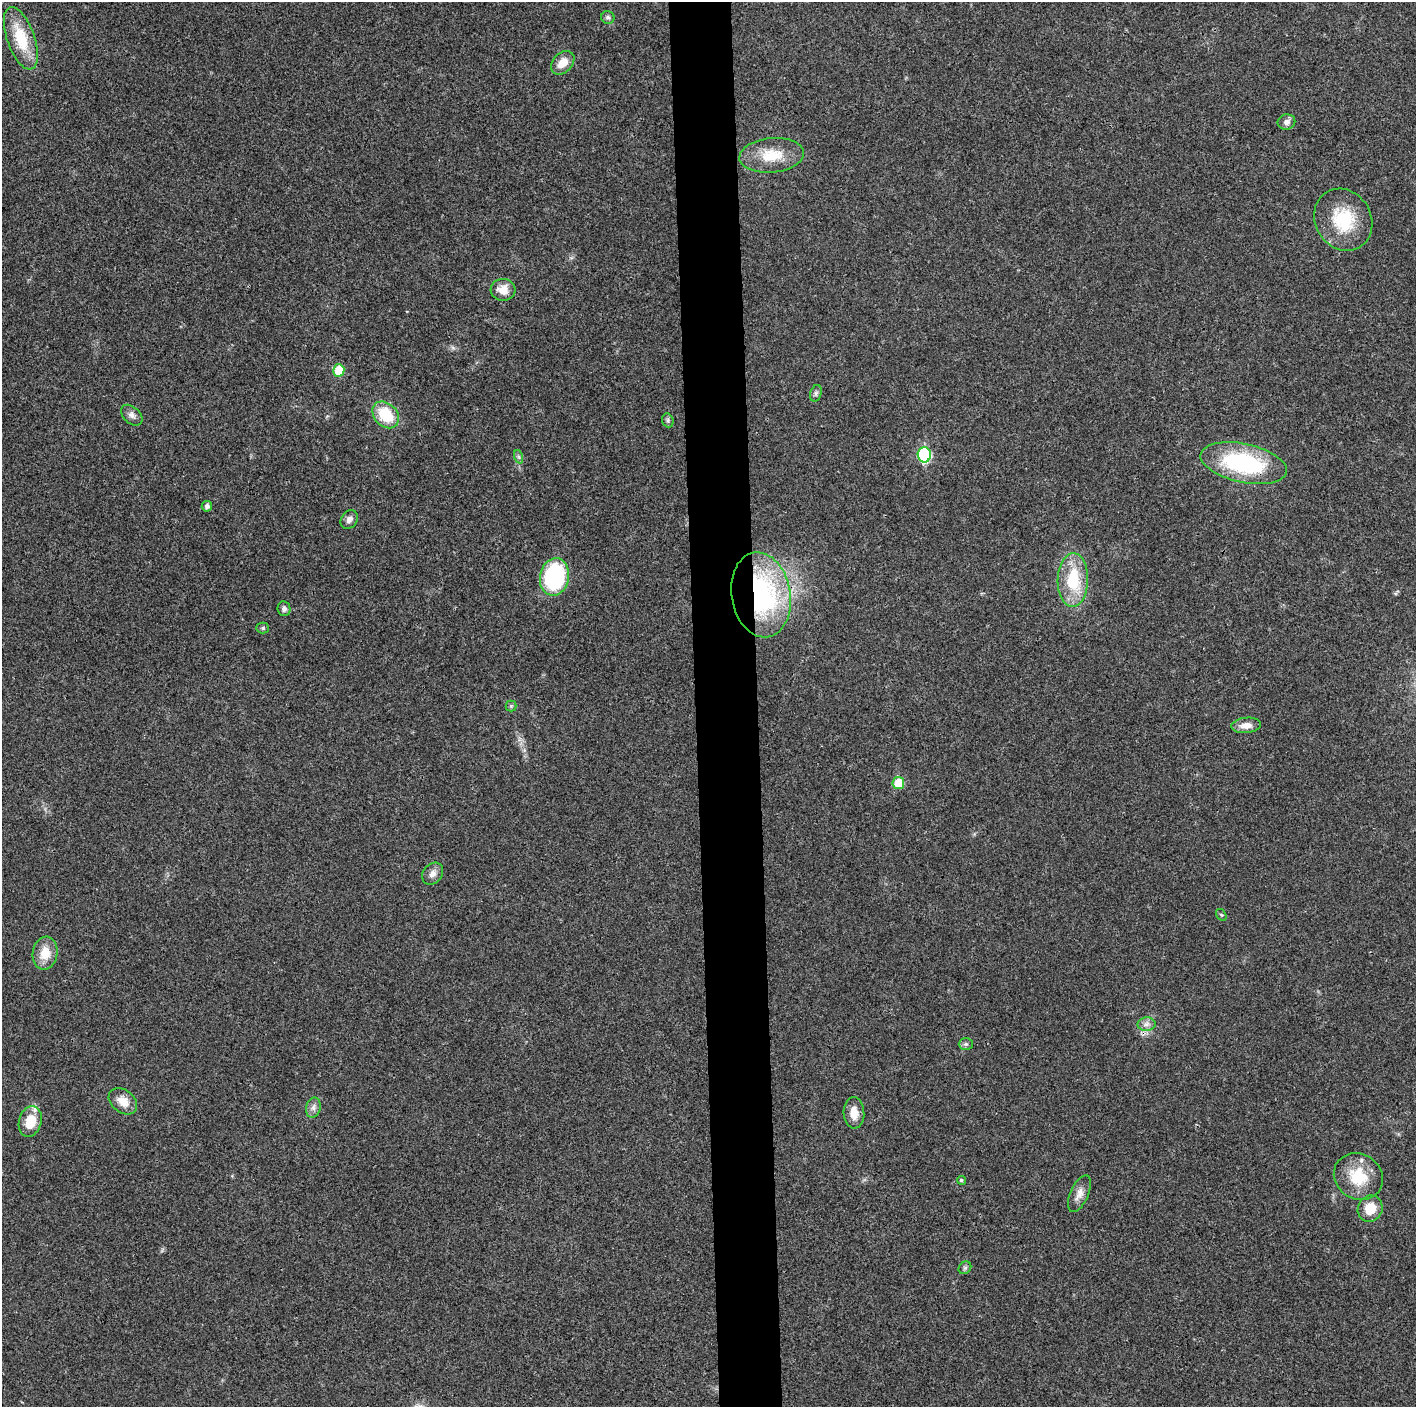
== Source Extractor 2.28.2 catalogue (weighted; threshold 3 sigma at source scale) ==
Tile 5 of 3 x 3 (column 2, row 2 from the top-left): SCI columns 1415-2828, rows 1411-2815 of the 4243 x 4223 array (HDU 1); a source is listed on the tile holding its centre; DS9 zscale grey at full resolution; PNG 1418 x 1409 px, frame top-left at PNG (2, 2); each listed source drawn as its Kron ellipse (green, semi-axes under 4 px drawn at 4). Shown black and unused: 4% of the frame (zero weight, under 3 of 4 exposures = <1% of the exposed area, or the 3 px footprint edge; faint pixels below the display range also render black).
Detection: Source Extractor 2.28.2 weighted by HDU 2 'WHT'; one run over the whole footprint, this tile lists its part. Background 0.0189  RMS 0.0039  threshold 0.0175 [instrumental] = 3 sigma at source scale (4.5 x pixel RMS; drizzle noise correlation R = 1.50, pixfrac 1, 0.05/0.05 arcsec/px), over >= 5 px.
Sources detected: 40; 1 inside a brighter listed object's ellipse — not listed separately; the other 39 listed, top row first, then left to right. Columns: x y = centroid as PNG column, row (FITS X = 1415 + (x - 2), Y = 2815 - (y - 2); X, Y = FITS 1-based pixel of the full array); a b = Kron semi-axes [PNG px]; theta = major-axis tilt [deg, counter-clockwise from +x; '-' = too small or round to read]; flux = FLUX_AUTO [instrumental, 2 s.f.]
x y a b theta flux
608 17 7 6 - 0.89
21 38 33 13 -71 16
563 63 13 9 45 4.7
1286 122 9 7 12 2
772 155 32 17 6 12
1343 220 32 28 -59 21
503 290 12 11 - 4.3
339 370 6 5 - 11
816 393 8 5 72 1
132 415 12 8 -43 1.9
386 415 15 11 -46 14
668 420 7 5 -71 0.8
924 455 7 6 - 43
519 457 7 4 -71 0.71
1243 463 44 19 -12 47
207 506 5 5 - 1.4
349 519 10 8 54 1.9
554 577 19 14 78 41
1073 580 27 15 88 19
761 595 43 29 -80 75
284 609 7 6 - 1.2
263 628 6 5 - 0.73
511 706 5 5 - 0.59
1246 725 15 7 5 3.4
898 783 6 6 - 9.3
433 874 12 9 50 2.4
1221 915 6 4 -58 0.52
45 953 16 12 80 7.1
1146 1024 9 7 1 1.8
966 1044 7 6 - 0.93
123 1101 16 11 -38 4.9
313 1107 10 7 74 1.7
854 1113 16 10 -86 4.5
30 1121 16 11 74 8.8
1358 1176 25 22 -33 15
961 1180 4 4 - 0.67
1079 1194 19 9 67 3.4
1370 1209 13 12 - 7.2
965 1268 7 5 43 0.88
Overlapping masked pixels (flux is a lower limit): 3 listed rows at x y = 1243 463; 761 595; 1146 1024